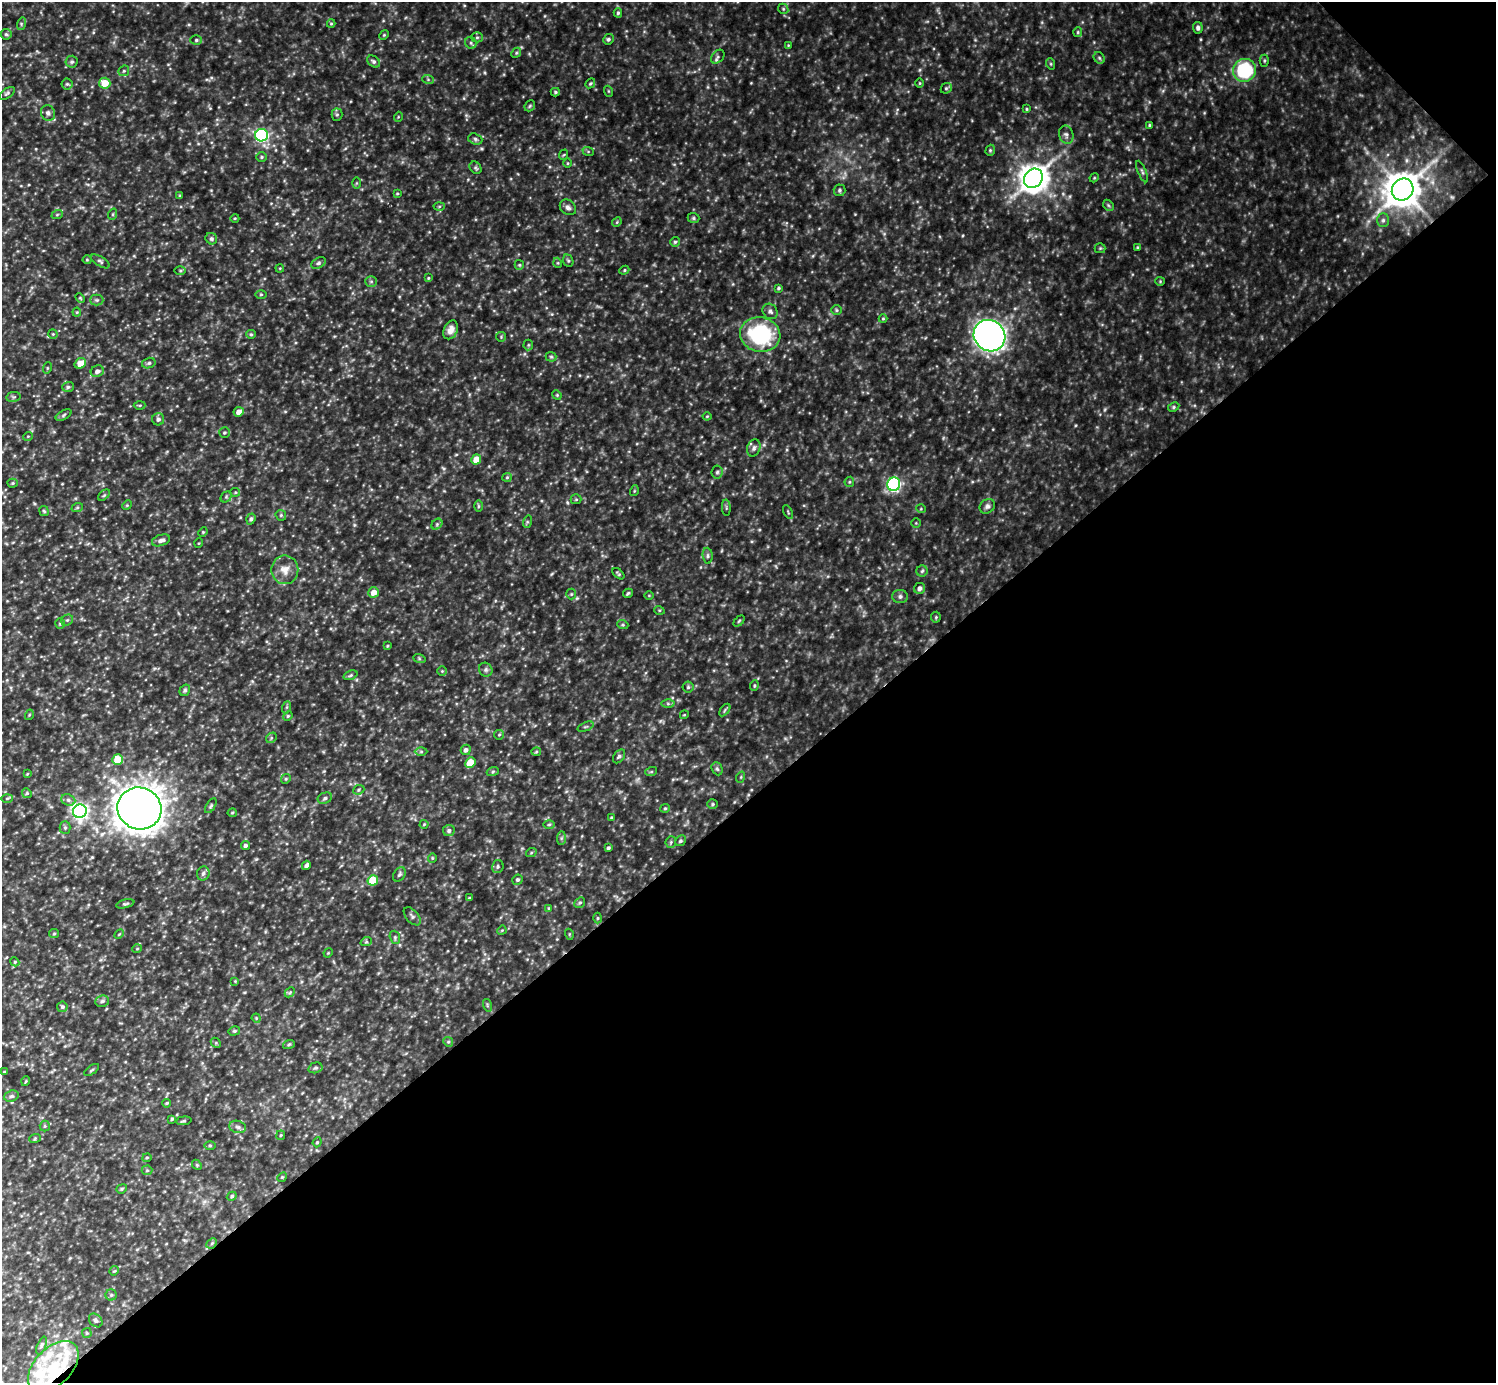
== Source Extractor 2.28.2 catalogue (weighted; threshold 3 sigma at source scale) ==
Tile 12 of 4 x 4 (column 4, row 3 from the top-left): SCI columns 4485-5978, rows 1679-3059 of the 5979 x 5978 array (HDU 1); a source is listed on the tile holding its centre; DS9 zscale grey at full resolution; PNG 1498 x 1385 px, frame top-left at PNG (2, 2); each listed source drawn as its Kron ellipse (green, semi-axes under 4 px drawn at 4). Shown black and unused: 43% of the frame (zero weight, under 3 of 5 exposures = <1% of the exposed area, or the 3 px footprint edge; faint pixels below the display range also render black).
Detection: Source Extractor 2.28.2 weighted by HDU 2 'WHT'; one run over the whole footprint, this tile lists its part. Background 0.303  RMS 0.026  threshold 0.116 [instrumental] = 3 sigma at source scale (4.5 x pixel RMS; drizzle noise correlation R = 1.50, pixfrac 1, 0.05/0.05 arcsec/px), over >= 5 px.
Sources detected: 270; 1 inside a brighter object's white glare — neither listed nor drawn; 5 inside a brighter listed object's ellipse — not listed separately; the other 264 listed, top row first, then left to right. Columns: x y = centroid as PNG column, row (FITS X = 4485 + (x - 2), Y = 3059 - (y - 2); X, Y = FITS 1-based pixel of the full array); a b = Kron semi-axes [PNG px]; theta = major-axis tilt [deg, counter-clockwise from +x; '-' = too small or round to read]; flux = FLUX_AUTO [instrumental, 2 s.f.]
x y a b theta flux
783 9 5 4 - 3.8
618 13 4 4 - 4.3
21 24 6 4 74 4.3
331 24 4 4 - 3.1
1198 28 6 5 - 8.2
1078 32 5 4 - 3.3
6 34 5 5 - 4.5
384 35 5 4 - 3
477 37 5 5 - 4.5
608 39 5 5 - 5.3
196 40 6 5 - 4.4
471 43 6 5 - 5.1
788 45 4 4 - 2.4
516 53 5 4 - 3.6
718 57 8 5 48 5.8
1099 58 6 5 - 4.1
373 61 7 5 -38 6.2
1264 61 6 4 90 3.8
72 62 6 6 - 5.2
1051 64 6 3 -72 3.1
1244 70 12 11 - 180
124 71 5 5 - 4.4
428 79 6 4 -20 3.4
105 83 6 5 - 43
590 83 5 4 - 3.3
920 83 5 3 - 2.3
67 84 5 5 - 4.3
946 88 6 5 - 4.3
608 91 5 3 - 2.4
555 92 4 4 - 3.6
7 93 9 4 35 4.9
530 106 6 5 - 3.6
1027 109 4 3 - 2.6
48 113 8 7 - 8.7
337 115 6 5 - 4.8
398 117 5 3 - 2.2
1149 125 4 3 - 2.6
262 135 6 6 - 490
1066 135 9 7 -70 8.5
475 139 7 5 -19 5.6
990 150 6 4 70 3.6
588 151 6 4 -19 3.1
563 155 5 3 - 2.5
262 157 5 4 - 3.4
568 163 5 3 - 2.4
475 168 7 5 -51 4.7
1142 172 11 3 -66 4.9
1033 178 10 9 - 3300
1094 178 5 3 - 2.6
356 183 6 4 89 2.7
839 190 6 6 - 5.3
1403 190 11 10 - 5500
397 193 4 4 - 2.7
180 196 4 3 - 3.1
1108 205 6 4 -46 4.1
439 206 5 3 - 2.8
568 207 9 7 -42 8.5
113 214 6 3 72 3
57 215 6 3 20 3
235 218 4 3 - 2.2
693 218 6 5 - 4.1
1383 220 7 5 88 5.9
617 222 5 4 - 2.9
211 239 6 5 - 6.2
675 242 5 5 - 3.8
1137 247 3 3 - 2.6
1100 248 5 5 - 3.2
87 260 4 4 - 2.5
100 261 10 4 -33 5.8
568 261 6 5 - 4.3
318 263 8 5 27 6.2
558 263 5 3 - 2.2
519 265 5 4 - 3.2
280 268 4 3 - 2.1
180 270 6 4 0 3.1
624 270 5 4 - 3.1
428 278 4 4 - 2.5
371 281 6 5 - 4.4
1160 281 4 4 - 2.6
778 288 4 3 - 3.8
261 294 6 4 1 3.2
80 298 5 3 - 2.5
97 300 6 5 - 5.1
837 310 5 5 - 3.8
770 311 8 7 - 7.8
77 312 4 4 - 2.8
883 319 4 4 - 2.5
451 330 10 7 66 17
53 334 5 4 - 3
251 334 5 4 - 3.3
760 335 20 17 -11 250
989 336 16 15 - 1400
501 337 5 4 - 2.9
528 345 5 5 - 3.2
551 357 5 5 - 3.7
80 363 6 5 - 27
149 363 7 5 16 5
47 368 6 3 71 2.5
97 371 7 5 29 10
68 387 6 5 - 4.9
557 395 5 4 - 2.7
13 397 7 5 11 4.7
140 405 6 3 1 3
1174 407 6 4 28 3.9
239 412 5 5 - 16
64 415 8 4 29 4.8
707 416 4 4 - 2.4
158 419 6 6 - 7.9
224 433 5 5 - 3.9
28 436 5 3 - 2.2
754 448 9 6 71 7.6
476 459 5 5 - 33
717 472 6 5 - 5.2
507 477 5 4 - 3.1
849 482 5 5 - 3.4
13 483 5 4 - 3.4
894 484 7 6 - 460
634 491 5 3 - 2.4
235 492 5 4 - 2.9
104 495 7 4 44 3.8
226 497 6 5 - 4.3
576 499 5 5 - 3.4
127 505 5 4 - 2.8
478 506 6 4 90 3.2
987 506 8 6 42 8.5
77 508 6 4 19 3.2
726 508 8 3 -85 3.3
921 509 5 3 - 2.2
44 511 5 4 - 3.5
788 512 7 3 -59 3
281 515 6 5 - 3.7
251 519 5 4 - 6
527 522 6 4 72 3.3
916 523 4 4 - 2.6
437 524 6 5 - 4.4
203 532 5 4 - 2.8
161 540 9 5 18 11
199 543 5 3 - 2
708 556 8 5 -86 5.8
285 570 14 13 - 28
922 571 6 5 - 4.8
618 574 7 3 -41 3.6
920 588 6 5 - 11
374 592 5 5 - 21
628 593 5 4 - 4
571 594 5 5 - 3.7
649 595 5 3 - 2.2
900 596 7 6 - 7.4
659 610 5 3 - 2.6
936 617 5 5 - 3.5
67 620 6 5 - 4.6
739 621 6 4 45 3.3
60 623 5 4 - 3.5
623 625 5 3 - 3.2
387 646 4 3 - 2.3
419 658 6 4 -19 3.6
486 670 7 6 - 6.8
442 671 4 4 - 2.9
350 675 7 4 21 4.6
754 686 5 3 - 3
688 687 5 5 - 4
185 690 6 5 - 4.8
668 704 6 4 -1 4.7
287 707 6 4 71 3.5
725 710 7 3 53 3.6
29 715 5 3 - 2.3
684 715 4 3 - 2.2
288 716 5 4 - 3.2
586 727 8 2 21 3.2
499 735 5 4 - 2.9
271 738 6 4 48 4.3
466 750 5 5 - 7.4
421 752 6 4 0 4
536 752 5 4 - 3.4
619 756 8 5 54 5.2
118 760 5 5 - 58
470 763 5 5 - 56
717 769 7 5 -66 5.2
493 771 6 4 20 3.5
651 772 6 4 19 3.2
27 774 4 3 - 2
741 777 5 3 - 2.6
286 779 5 4 - 3.6
359 790 6 4 23 4
27 793 5 4 - 3.5
7 798 5 3 - 2.8
325 798 7 5 21 5.9
68 800 7 5 -21 7
713 804 5 4 - 3.8
211 806 8 4 58 4.9
139 808 22 21 - 4900
665 808 5 4 - 3.3
80 811 7 6 - 1000
232 813 4 4 - 2.8
611 817 3 3 - 2.6
424 824 4 4 - 2.6
549 824 6 4 1 3.4
65 828 6 5 - 4.5
449 830 6 5 - 7.1
561 838 7 4 88 4.9
680 841 6 5 - 4.4
671 842 6 5 - 3.9
245 845 4 4 - 6.4
608 848 4 3 - 5.1
531 853 5 3 - 2.6
432 858 4 4 - 2.7
306 865 5 4 - 7.6
498 867 6 5 - 4.6
203 874 7 6 - 7.9
399 874 8 5 56 5.8
373 880 5 5 - 76
517 880 5 5 - 4.8
469 898 3 3 - 2.1
580 903 6 5 - 4.3
125 904 9 4 14 4.6
549 908 4 4 - 2.4
412 916 11 6 -49 7.6
598 918 5 3 - 2.6
502 930 5 3 - 2.4
54 934 5 4 - 3.1
119 934 6 3 45 2.5
569 934 5 3 - 2.4
395 937 7 5 -72 4.3
366 942 6 3 18 2.9
137 949 5 3 - 2.3
328 953 5 3 - 2.4
15 962 5 3 - 2.7
235 981 4 4 - 2.1
290 992 6 4 45 3.3
102 1001 7 5 8 6.3
487 1005 6 4 -73 3.4
62 1007 5 5 - 5.3
256 1018 5 3 - 2.4
234 1031 6 4 14 4
448 1042 5 4 - 3.5
216 1043 6 4 -47 3.5
289 1044 6 3 20 3.1
315 1068 7 5 15 4.7
92 1070 8 3 34 3.3
4 1071 4 2 - 1.8
26 1081 5 3 - 2.3
11 1096 7 5 20 5.5
167 1103 4 3 - 2.9
172 1119 4 3 - 3.4
184 1121 8 3 5 3.4
45 1126 5 5 - 3.7
238 1127 8 6 -16 7.2
281 1135 5 4 - 2.9
35 1138 6 3 20 2.7
317 1142 5 4 - 3.1
210 1145 5 4 - 3.2
147 1158 4 3 - 2.9
197 1165 5 4 - 2.7
147 1170 5 5 - 3.3
282 1177 5 4 - 3.1
122 1189 5 4 - 3.3
232 1196 5 4 - 4.1
212 1243 6 4 45 3.9
114 1271 5 4 - 2.8
111 1295 5 5 - 4.2
96 1320 8 5 -46 6
87 1333 5 5 - 2.9
42 1346 9 3 69 4.4
53 1367 31 18 45 120
Overlapping masked pixels (flux is a lower limit): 1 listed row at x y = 53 1367
Isophote crosses this tile's border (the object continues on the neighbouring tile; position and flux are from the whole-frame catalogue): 1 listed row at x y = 7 798
Unlisted compact peaks at least as high as the median listed source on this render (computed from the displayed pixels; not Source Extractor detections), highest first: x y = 485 73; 577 598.